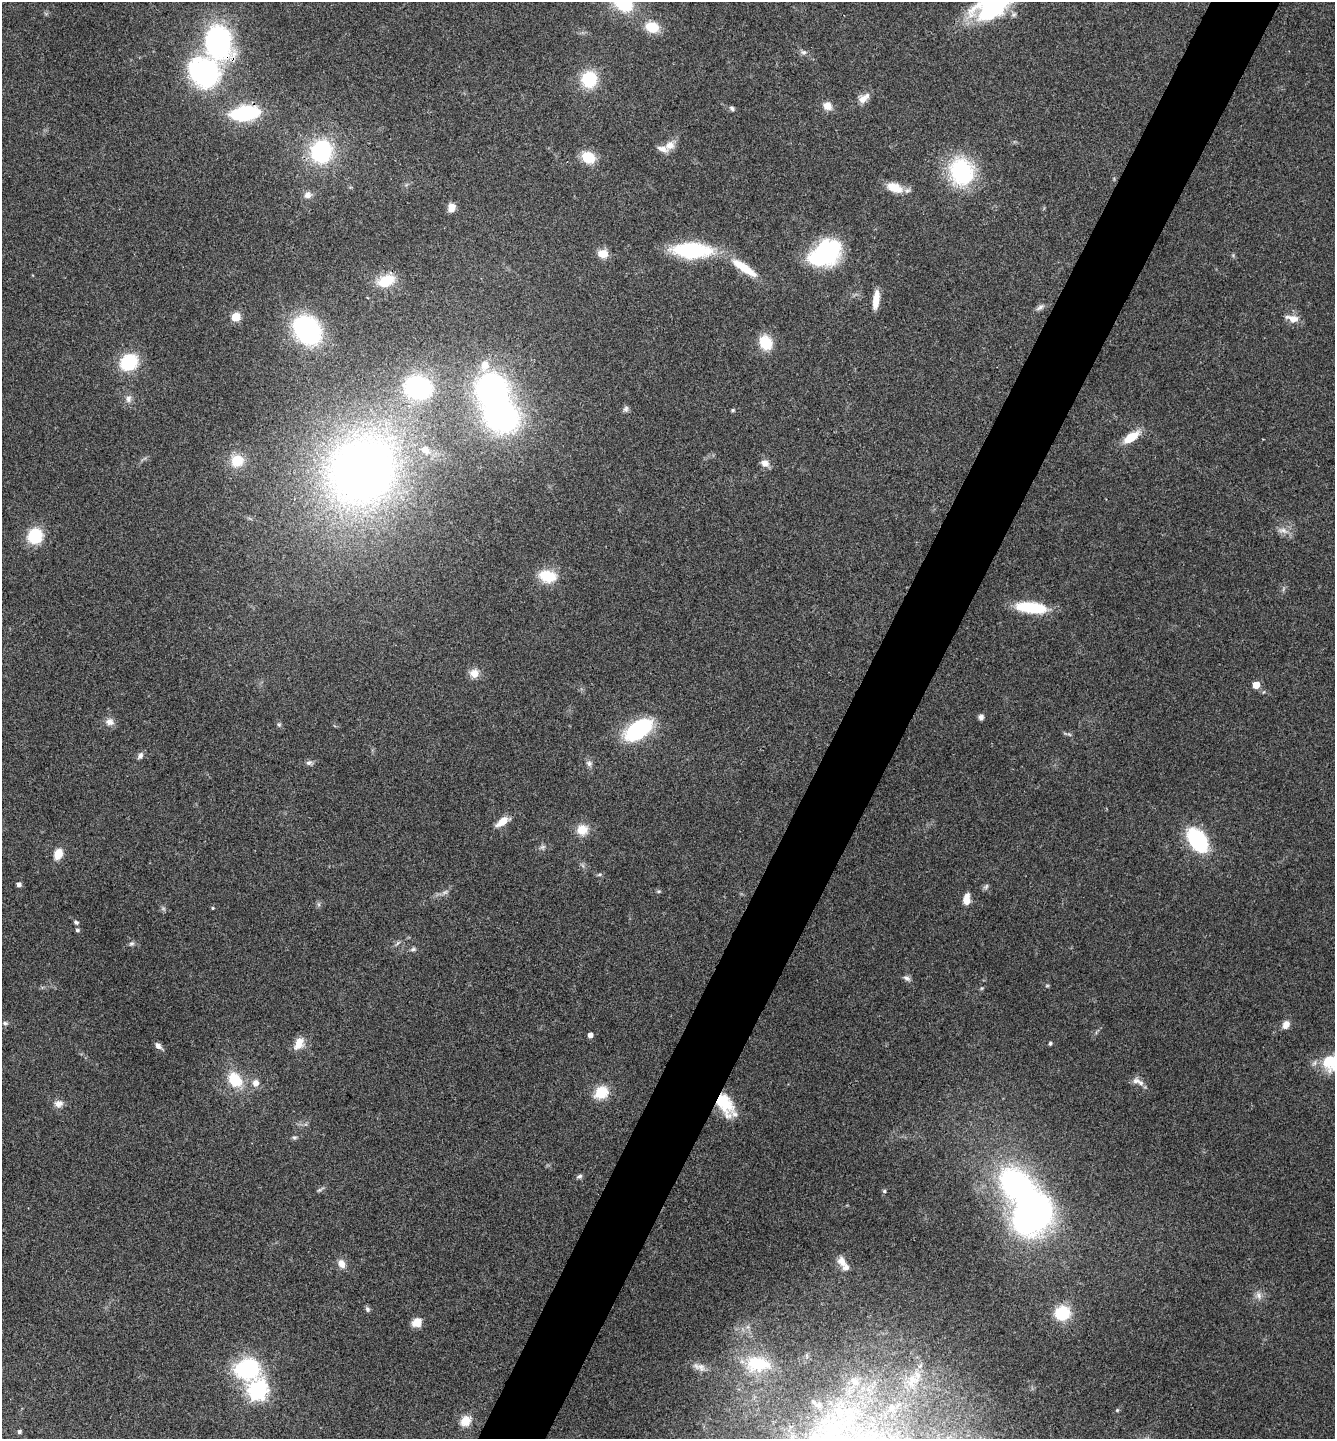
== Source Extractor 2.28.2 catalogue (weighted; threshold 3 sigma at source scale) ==
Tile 10 of 4 x 4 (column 2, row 3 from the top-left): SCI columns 1619-2951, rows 1441-2877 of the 5766 x 5758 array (HDU 1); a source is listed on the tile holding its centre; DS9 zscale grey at full resolution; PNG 1337 x 1441 px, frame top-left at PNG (2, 2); no overlay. Shown black and unused: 5% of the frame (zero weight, under 3 of 4 exposures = <1% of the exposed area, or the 3 px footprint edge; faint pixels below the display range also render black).
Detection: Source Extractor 2.28.2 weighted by HDU 2 'WHT'; one run over the whole footprint, this tile lists its part. Background 0.123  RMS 0.0064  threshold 0.0289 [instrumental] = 3 sigma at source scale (4.5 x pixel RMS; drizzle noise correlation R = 1.50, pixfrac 1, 0.05/0.05 arcsec/px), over >= 5 px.
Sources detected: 120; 2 too faint to see at this stretch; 3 inside a brighter object's white glare — not listed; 5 inside a brighter listed object's ellipse — not listed separately; the other 110 listed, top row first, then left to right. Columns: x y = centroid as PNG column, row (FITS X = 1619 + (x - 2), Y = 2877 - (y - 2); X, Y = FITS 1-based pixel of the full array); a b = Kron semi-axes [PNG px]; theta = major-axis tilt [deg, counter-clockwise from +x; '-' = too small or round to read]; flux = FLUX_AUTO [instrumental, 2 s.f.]
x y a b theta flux
623 2 23 15 -44 38
994 5 49 23 36 96
652 27 15 11 -18 15
218 42 26 20 -79 140
804 52 9 7 0 2.2
204 72 30 27 -47 110
589 79 13 12 - 35
863 99 12 10 35 5.4
827 106 11 9 -24 5.9
732 108 7 5 -37 1.6
245 113 20 10 7 79
670 145 15 12 34 6.5
321 151 18 16 81 77
588 157 16 12 -31 14
961 171 24 21 -73 76
894 187 20 11 -20 11
308 195 11 9 26 3.7
452 207 8 7 - 6
692 250 31 13 -1 72
828 252 29 27 79 58
603 254 9 7 -7 11
744 268 35 9 -34 20
386 281 18 11 19 19
876 300 21 7 83 9
1040 307 13 6 37 2.5
236 317 5 5 - 27
1292 318 18 9 -14 6.2
307 330 25 20 -49 110
766 342 15 12 -60 19
129 362 16 13 36 36
485 365 16 11 74 9.8
418 387 20 16 -11 91
128 399 11 8 79 3.3
626 409 8 6 72 1.8
733 410 4 4 - 1
501 417 26 22 -20 180
1131 437 20 9 35 14
425 449 7 6 - 5
237 461 13 12 - 16
765 463 11 9 -31 4.2
362 470 56 51 47 520
1283 530 17 7 -14 4.6
35 536 18 17 - 22
548 576 18 12 -10 20
1031 607 32 10 -6 34
474 673 12 12 - 5.9
1256 685 5 5 - 13
981 717 7 6 - 2.1
109 722 12 9 -15 4.3
279 724 7 5 -69 1.2
638 730 28 16 34 61
1069 734 6 4 -19 0.97
140 756 10 7 61 2.4
309 763 9 6 8 2
589 763 9 7 -45 2.4
503 821 14 7 35 9.6
582 830 14 13 - 9.8
1197 840 20 13 -54 67
542 847 9 5 26 1.8
58 854 11 8 68 9.3
599 874 8 3 19 0.97
19 884 5 4 - 2.5
986 887 9 6 50 1.5
659 891 7 4 1 0.87
966 899 12 7 86 7.9
319 904 7 4 -89 1.3
213 908 4 3 - 0.72
76 922 6 5 - 1.3
77 930 5 5 - 1.2
397 943 9 4 42 1.3
131 944 8 6 38 1.6
413 949 8 5 10 1.4
907 978 11 6 -22 2.1
1047 986 6 4 1 0.78
982 988 6 4 44 0.8
5 1023 8 5 -10 1.5
1286 1025 10 8 66 4.7
590 1035 4 4 - 4.4
299 1043 18 11 64 7.8
1050 1043 5 4 - 1.1
158 1046 9 6 -44 3.1
1328 1061 22 11 59 13
235 1080 21 15 -54 20
255 1083 10 9 - 4.2
1141 1083 16 7 -48 3.6
601 1092 17 14 39 14
58 1104 11 10 - 4.1
725 1104 28 14 -58 23
294 1137 7 5 0 1.2
580 1176 7 5 19 1.5
320 1189 12 3 24 1.2
884 1191 5 5 - 0.99
1033 1213 37 32 58 230
842 1261 15 10 -56 6
341 1264 11 9 -57 5
1259 1295 12 8 -72 3.7
367 1309 7 6 - 1.6
1062 1313 16 15 - 24
417 1322 10 9 - 8.3
757 1364 37 23 -2 38
699 1367 20 9 -18 5.3
247 1369 33 28 -22 58
912 1380 22 17 45 16
855 1381 13 10 -47 6.6
258 1390 7 7 - 320
818 1405 13 9 -8 6.2
1117 1410 6 4 46 0.83
849 1412 18 10 -35 11
466 1421 15 12 46 8.7
19 1432 4 4 - 1.6
Overlapping masked pixels (flux is a lower limit): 2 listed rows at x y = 218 42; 725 1104
Isophote crosses this tile's border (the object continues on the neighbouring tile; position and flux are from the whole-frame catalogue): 2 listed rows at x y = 623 2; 994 5